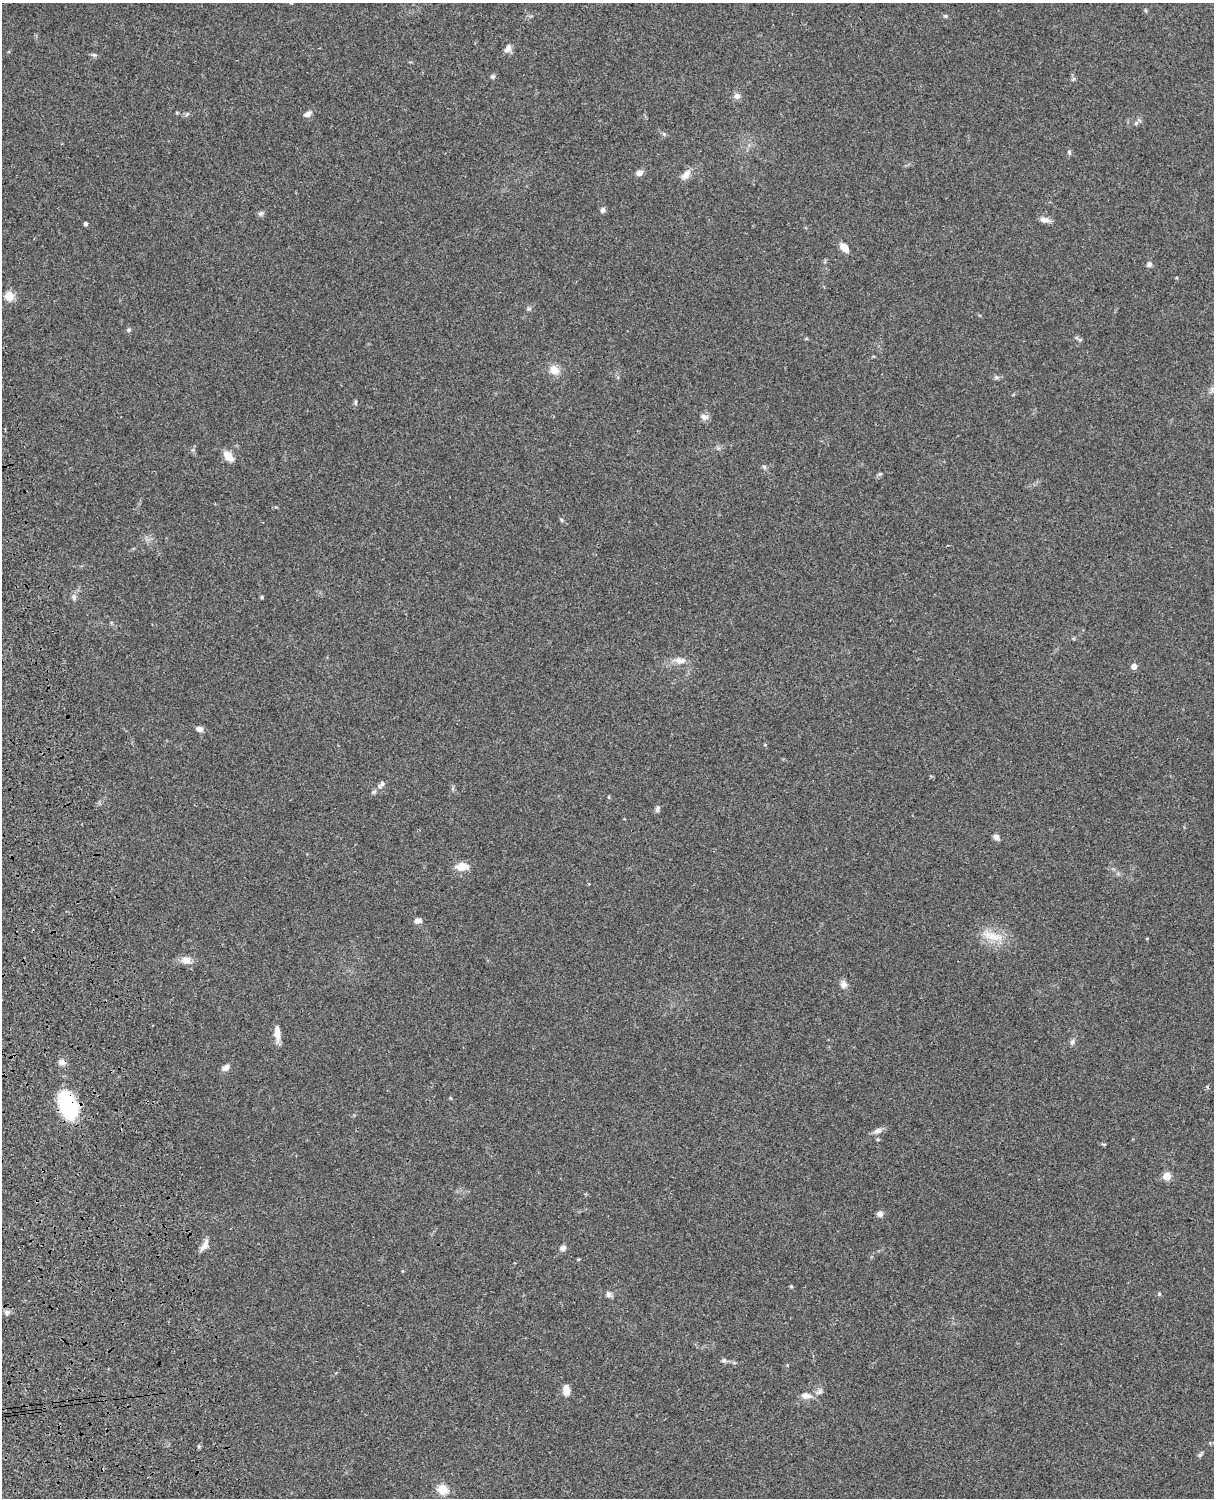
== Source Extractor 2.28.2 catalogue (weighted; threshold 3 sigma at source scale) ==
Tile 7 of 4 x 3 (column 3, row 2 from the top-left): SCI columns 2548-3759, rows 1775-3270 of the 5091 x 4931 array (HDU 1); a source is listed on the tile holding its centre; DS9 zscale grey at full resolution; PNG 1216 x 1500 px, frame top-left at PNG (2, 3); no overlay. Shown black and unused: <1% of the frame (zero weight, under 3 of 4 exposures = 6% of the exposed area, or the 3 px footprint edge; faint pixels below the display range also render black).
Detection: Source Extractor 2.28.2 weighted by HDU 2 'WHT'; one run over the whole footprint, this tile lists its part. Background 0.0755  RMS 0.0058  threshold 0.026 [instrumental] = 3 sigma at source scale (4.5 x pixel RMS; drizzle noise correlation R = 1.50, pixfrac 1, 0.05/0.05 arcsec/px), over >= 5 px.
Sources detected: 70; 1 cosmic-ray / hot-pixel residue — not listed; the other 69 listed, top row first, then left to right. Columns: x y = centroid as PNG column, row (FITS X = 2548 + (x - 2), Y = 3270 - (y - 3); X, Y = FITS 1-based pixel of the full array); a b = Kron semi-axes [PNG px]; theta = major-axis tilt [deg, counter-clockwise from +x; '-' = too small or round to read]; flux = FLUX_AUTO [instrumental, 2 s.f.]
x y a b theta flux
291 3 5 3 - 0.57
945 16 5 5 - 0.77
507 49 11 7 57 3.1
94 55 6 4 -18 0.9
493 77 5 5 - 1.2
1073 79 6 4 70 0.84
737 96 8 7 - 2.6
177 113 5 3 - 0.5
308 114 9 6 27 2.5
1136 123 6 6 - 1.2
1069 152 5 4 - 0.82
639 173 8 7 - 2.6
686 175 15 8 50 4.2
603 210 7 5 56 1.6
260 213 8 5 40 1.4
1045 220 13 7 -5 2.9
85 224 4 4 - 1.3
844 247 11 7 -48 4.9
1149 264 6 6 - 1.7
9 296 5 5 - 25
529 309 6 4 -17 0.83
129 330 6 5 - 0.93
1080 340 6 4 0 0.87
554 370 12 10 -35 5.7
996 377 7 5 5 1.2
1212 389 8 4 89 1.4
355 402 7 4 -86 0.94
704 417 11 8 -22 2.3
228 456 12 7 -48 6.6
764 467 6 5 - 0.99
561 520 6 4 -60 0.75
74 597 9 7 80 1.8
262 597 4 3 - 0.84
679 660 17 9 -9 4.6
1134 666 5 4 - 4.2
200 729 8 6 -9 2.7
382 784 10 6 39 1.9
373 792 7 5 26 1.1
609 797 5 3 - 0.5
657 809 9 6 71 1.6
996 837 8 6 -52 2.3
462 867 14 9 1 7.1
418 921 10 6 3 2.2
992 936 34 10 -13 11
1147 938 3 3 - 0.5
186 960 15 10 -6 4.2
844 984 10 8 -82 2.8
277 1034 17 7 -85 5.6
1072 1042 8 6 62 1.4
62 1062 8 7 - 2.6
225 1067 11 7 34 2.5
68 1105 33 19 -73 34
878 1131 11 6 31 2.8
1104 1144 7 3 0 0.64
1167 1176 5 5 - 18
880 1214 7 7 - 2.3
204 1246 16 7 49 3.4
563 1248 8 7 - 2
578 1259 4 3 - 0.54
791 1286 4 4 - 0.64
608 1294 8 7 - 1.9
1159 1294 5 5 - 0.72
7 1312 8 6 74 1.6
724 1360 7 6 - 1.2
566 1390 12 7 -86 5.1
819 1392 11 5 7 1.8
806 1396 13 8 -9 4.1
199 1446 5 5 - 0.83
442 1489 5 5 - 33
Overlapping masked pixels (flux is a lower limit): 2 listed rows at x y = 62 1062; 68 1105
Isophote crosses this tile's border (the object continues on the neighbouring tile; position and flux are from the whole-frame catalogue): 1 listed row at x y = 291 3